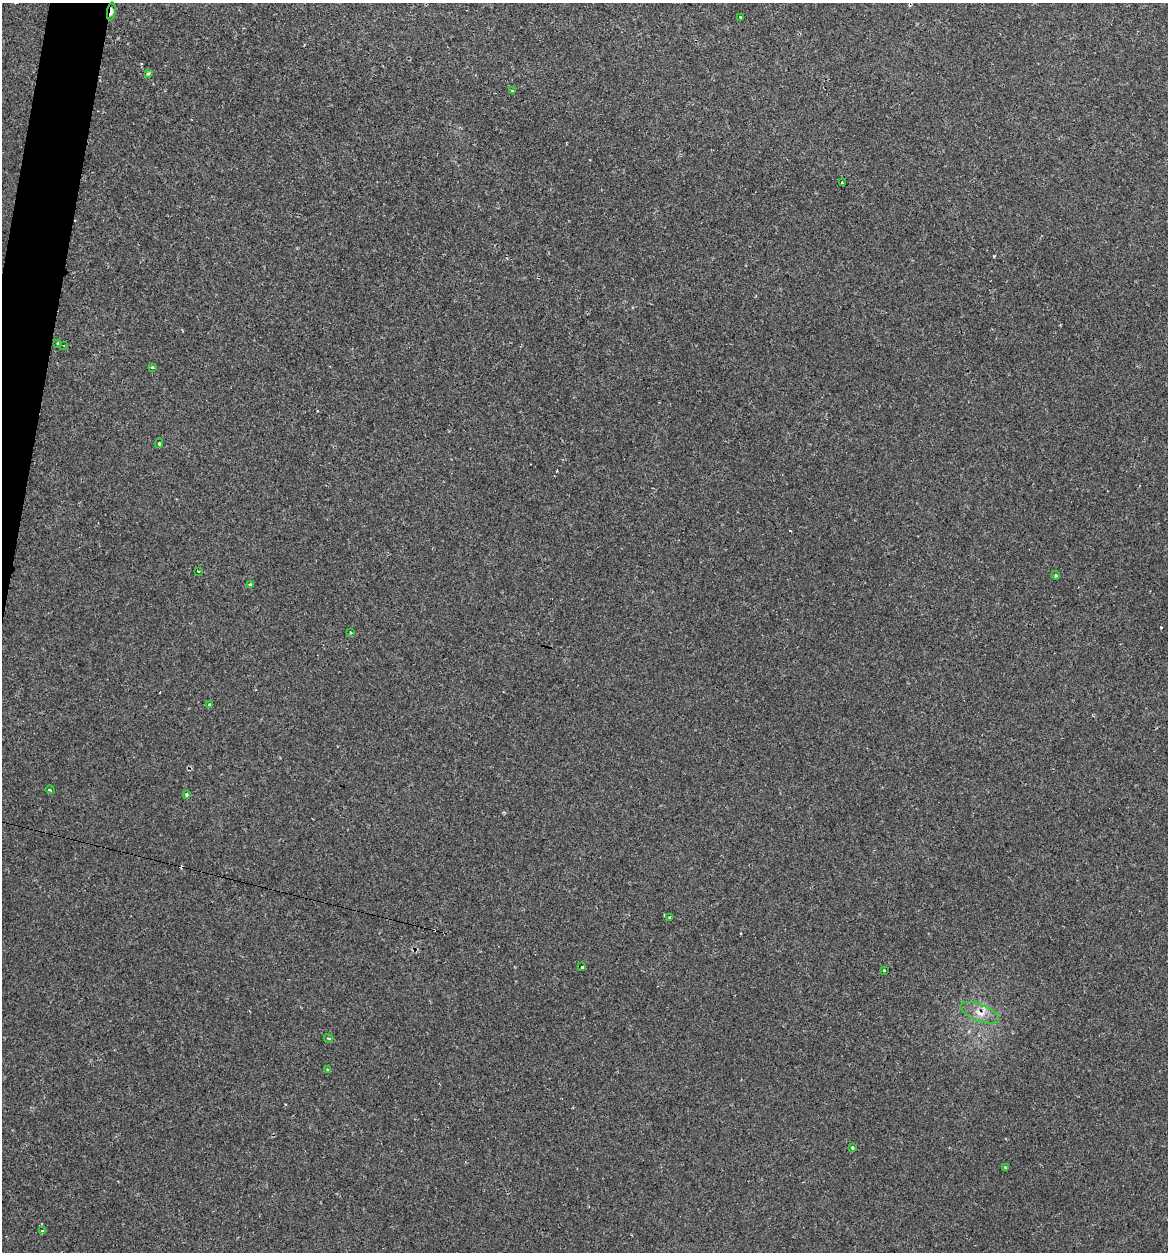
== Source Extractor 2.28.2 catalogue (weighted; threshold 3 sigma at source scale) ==
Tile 11 of 4 x 4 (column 3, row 3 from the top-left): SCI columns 2456-3621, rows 1282-2531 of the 5031 x 5032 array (HDU 1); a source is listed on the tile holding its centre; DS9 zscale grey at full resolution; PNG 1170 x 1254 px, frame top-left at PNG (2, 3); each listed source drawn as its Kron ellipse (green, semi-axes under 4 px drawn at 4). Shown black and unused: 2% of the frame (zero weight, under 2 of 3 exposures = <1% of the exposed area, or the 3 px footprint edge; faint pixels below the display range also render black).
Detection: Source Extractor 2.28.2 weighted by HDU 2 'WHT'; one run over the whole footprint, this tile lists its part. Background 0.0939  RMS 0.006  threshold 0.0269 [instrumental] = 3 sigma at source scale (4.5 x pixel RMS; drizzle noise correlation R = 1.50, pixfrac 1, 0.05/0.05 arcsec/px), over >= 5 px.
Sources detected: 32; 7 cosmic-ray / hot-pixel residue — neither listed nor drawn; the other 25 listed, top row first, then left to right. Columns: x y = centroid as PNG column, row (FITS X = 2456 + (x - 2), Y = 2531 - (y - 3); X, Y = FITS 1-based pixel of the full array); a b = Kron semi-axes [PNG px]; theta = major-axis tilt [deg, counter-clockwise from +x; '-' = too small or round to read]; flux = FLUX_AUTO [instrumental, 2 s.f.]
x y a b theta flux
111 12 9 3 83 5.8
740 17 3 2 - 1.5
148 74 4 3 - 0.72
513 91 3 3 - 1
842 183 3 3 - 1.6
58 344 3 3 - 3.4
64 345 2 2 - 0.56
153 368 4 3 - 1.4
159 443 5 4 - 0.91
198 571 3 2 - 0.74
1055 575 4 3 - 0.6
250 584 4 4 - 1.2
351 633 4 3 - 0.43
209 705 4 3 - 0.8
50 790 4 3 - 0.52
187 795 4 3 - 2.4
670 918 3 3 - 0.71
582 967 3 3 - 2.8
884 970 3 3 - 1.5
980 1013 20 8 -22 6.2
329 1038 5 3 - 0.69
327 1070 3 3 - 0.89
852 1147 3 3 - 0.8
1005 1168 4 3 - 0.61
42 1231 3 3 - 1.8
Overlapping masked pixels (flux is a lower limit): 2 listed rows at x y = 111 12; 980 1013